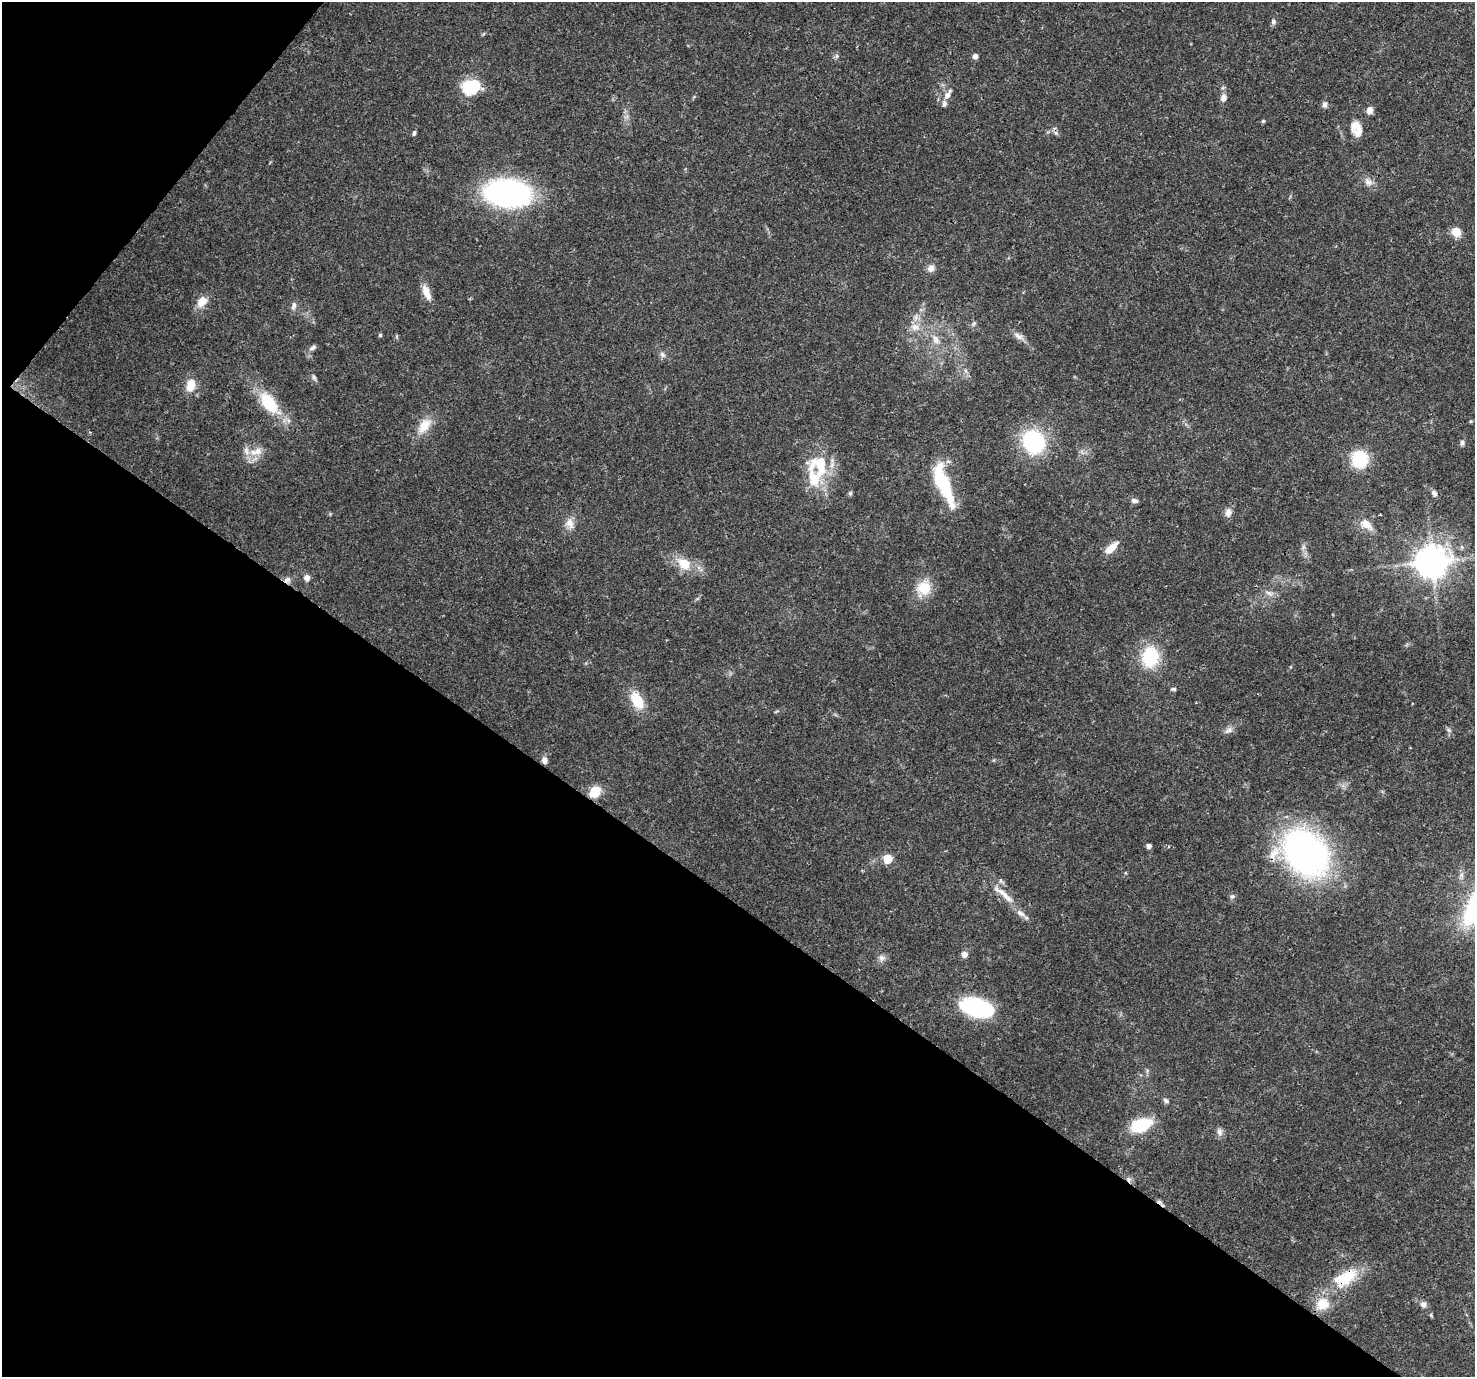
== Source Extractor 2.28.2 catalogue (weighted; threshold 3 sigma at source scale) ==
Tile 9 of 4 x 4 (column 1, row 3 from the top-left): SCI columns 86-1558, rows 1714-3088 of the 6056 x 6107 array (HDU 1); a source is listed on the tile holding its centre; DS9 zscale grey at full resolution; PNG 1477 x 1379 px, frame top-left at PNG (2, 2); no overlay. Shown black and unused: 38% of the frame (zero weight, under 3 of 4 exposures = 8% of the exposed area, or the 3 px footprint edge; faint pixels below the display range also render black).
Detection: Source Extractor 2.28.2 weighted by HDU 2 'WHT'; one run over the whole footprint, this tile lists its part. Background 0.0865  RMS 0.0036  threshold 0.0162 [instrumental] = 3 sigma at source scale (4.5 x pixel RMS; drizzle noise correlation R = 1.50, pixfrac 1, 0.0396/0.0396 arcsec/px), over >= 5 px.
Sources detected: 80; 1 inside a brighter object's white glare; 1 cosmic-ray / hot-pixel residue — not listed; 7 inside a brighter listed object's ellipse — not listed separately; the other 71 listed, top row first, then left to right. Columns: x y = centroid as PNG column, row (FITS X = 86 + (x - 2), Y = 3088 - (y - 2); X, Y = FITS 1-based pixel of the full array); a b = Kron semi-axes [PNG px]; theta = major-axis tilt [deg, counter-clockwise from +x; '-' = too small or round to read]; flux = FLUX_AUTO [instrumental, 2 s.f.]
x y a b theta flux
1273 22 8 6 -78 0.99
837 56 7 4 90 0.7
975 56 6 6 - 1.3
471 87 16 13 22 20
948 95 15 7 60 2.6
1223 98 10 7 75 2.1
1324 104 8 7 - 1.1
1369 110 8 6 67 2.3
1263 121 5 5 - 0.45
1355 125 16 12 49 3.7
414 133 6 4 65 0.78
1056 133 6 5 - 0.85
1368 182 13 8 -50 2.2
507 193 35 20 -6 99
1456 232 8 7 - 6.1
931 268 10 9 - 2
426 292 23 8 -68 3.7
202 302 11 8 52 5.1
294 306 12 6 76 1.3
974 324 7 5 37 0.74
915 327 14 10 1 3.4
380 335 4 4 - 0.54
1018 336 16 7 -31 2.1
936 340 13 9 -66 3
313 347 9 5 28 1.1
662 355 10 6 -45 1.2
314 377 8 5 -63 0.81
191 385 15 10 76 5.5
269 403 28 14 -51 16
424 425 23 14 50 6.3
1033 442 19 17 -58 39
1462 443 7 6 - 0.96
257 451 13 10 25 3.7
1360 459 15 14 - 19
821 463 24 19 -12 14
944 484 23 15 -61 17
850 493 6 5 - 0.65
1434 493 8 7 - 1.3
1134 501 9 6 -10 1.3
1228 512 11 8 81 2
570 523 15 10 -61 3
1366 524 19 11 -39 4.4
1111 548 19 8 43 4.4
1432 562 10 9 - 690
684 564 15 11 -38 7.4
307 578 8 7 - 1.8
287 580 9 8 - 1.6
924 588 18 18 - 8
1269 593 12 5 -26 1.4
1150 657 23 18 87 17
1173 689 7 4 0 0.66
637 700 21 12 -62 8.9
1228 730 13 7 37 1.7
1449 730 8 4 -45 0.76
544 760 8 6 -78 1.7
595 792 12 10 41 7.3
1148 846 4 4 - 1.5
1306 853 43 32 -38 140
888 859 5 5 - 12
1004 895 34 7 -43 5.1
1232 896 7 6 - 0.85
964 954 7 7 - 1.9
882 958 9 9 - 1.6
977 1008 28 15 -17 46
1166 1101 8 5 -34 0.9
1141 1125 16 10 17 21
1220 1132 11 7 -71 1.5
1129 1179 7 6 - 1.1
1345 1278 39 18 29 15
1322 1304 17 15 30 7.6
1423 1304 9 8 - 1.4
Overlapping masked pixels (flux is a lower limit): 5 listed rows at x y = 471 87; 287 580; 1306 853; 1129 1179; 1345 1278